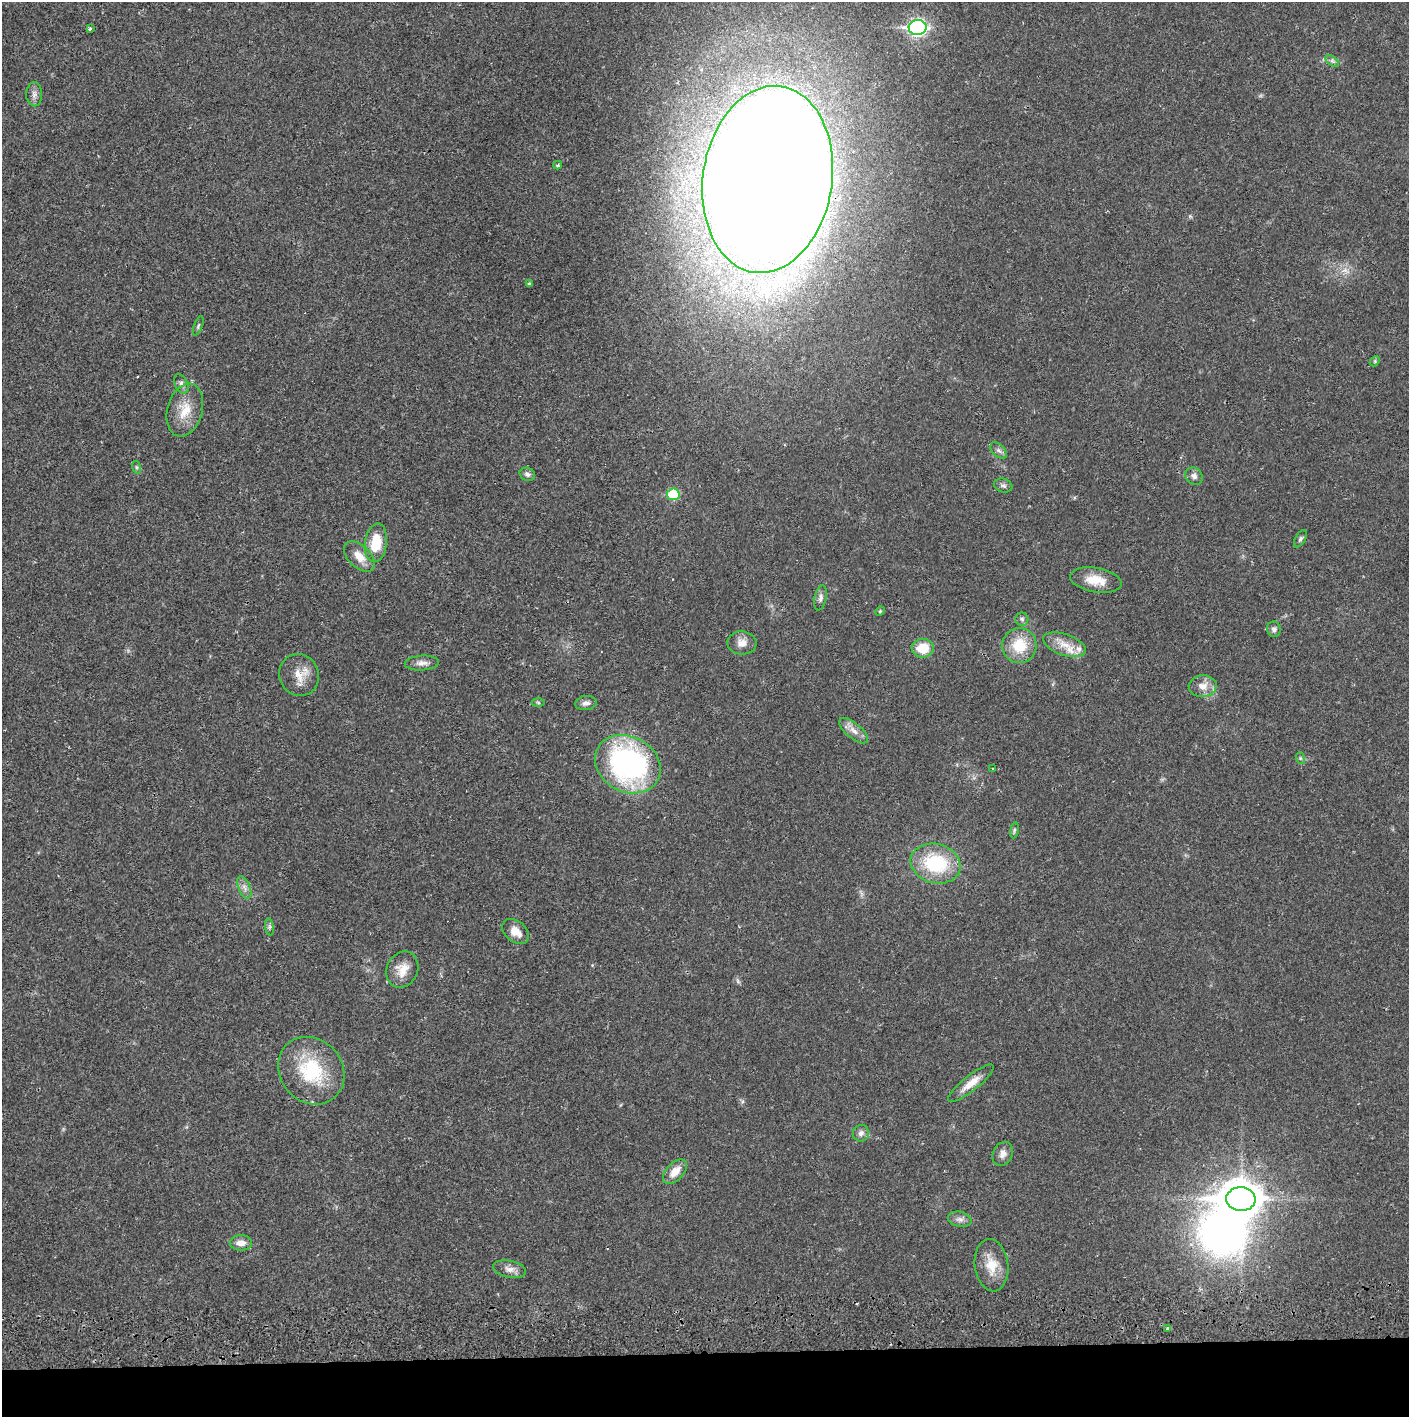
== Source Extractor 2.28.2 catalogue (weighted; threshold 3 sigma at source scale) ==
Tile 8 of 3 x 3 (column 2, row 3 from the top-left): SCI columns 1410-2816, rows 56-1470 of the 4230 x 4358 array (HDU 1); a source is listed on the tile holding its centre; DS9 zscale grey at full resolution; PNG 1411 x 1419 px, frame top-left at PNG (2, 2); each listed source drawn as its Kron ellipse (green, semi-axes under 4 px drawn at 4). Shown black and unused: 4% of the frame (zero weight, under 2 of 3 exposures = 3% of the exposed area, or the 3 px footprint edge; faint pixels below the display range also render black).
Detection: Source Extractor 2.28.2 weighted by HDU 2 'WHT'; one run over the whole footprint, this tile lists its part. Background 0.0213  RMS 0.0035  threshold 0.0157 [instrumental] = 3 sigma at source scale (4.5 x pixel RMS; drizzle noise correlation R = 1.50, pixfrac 1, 0.05/0.05 arcsec/px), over >= 5 px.
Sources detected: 60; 2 too faint to see at this stretch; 1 inside a brighter object's white glare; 1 cosmic-ray / hot-pixel residue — neither listed nor drawn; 1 inside a brighter listed object's ellipse — not listed separately; the other 55 listed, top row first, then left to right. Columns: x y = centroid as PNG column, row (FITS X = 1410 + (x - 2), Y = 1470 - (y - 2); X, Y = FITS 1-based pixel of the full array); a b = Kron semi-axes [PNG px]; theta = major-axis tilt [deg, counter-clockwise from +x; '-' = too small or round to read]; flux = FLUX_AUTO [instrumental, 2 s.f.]
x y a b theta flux
918 28 9 7 2 110
90 29 3 3 - 1
1332 61 8 4 -37 0.86
34 94 12 8 -88 1.7
558 165 4 3 - 0.54
768 179 94 64 82 1700
529 284 3 3 - 0.5
198 326 10 3 69 0.58
1375 361 6 4 48 0.49
181 384 10 6 -63 1.3
185 410 27 17 74 8.1
999 450 10 6 -44 1.1
136 467 6 4 -71 0.5
527 474 8 6 -24 1.2
1194 476 9 8 - 1.5
1003 486 9 6 -19 0.96
673 494 6 6 - 16
1300 539 10 5 60 0.83
376 543 19 11 83 10
359 556 19 11 -45 4.5
1096 580 26 12 -10 7.1
821 598 13 6 79 1.3
880 611 5 4 - 0.41
1022 619 6 6 - 0.75
1274 629 8 7 - 1.1
742 643 14 11 -3 3
1019 645 17 17 - 10
1064 645 22 10 -19 5.4
923 648 11 9 4 7.6
422 663 17 7 3 2.2
299 675 21 19 -66 5.9
1203 686 14 11 4 3.5
538 703 6 4 -2 0.53
586 703 11 7 7 1.6
854 731 18 7 -40 2.7
1300 758 6 4 -71 0.53
628 764 34 27 -29 81
993 769 3 2 - 0.42
1014 830 8 4 81 0.63
936 864 25 19 -16 23
244 887 12 6 -68 1.7
269 927 9 4 -82 0.79
516 932 15 10 -40 3.8
402 970 18 15 64 5.1
311 1071 36 31 -49 24
971 1083 28 7 39 4.6
861 1133 8 8 - 1.5
1003 1154 12 9 63 2.1
675 1172 15 8 45 4.5
1241 1199 14 12 -6 720
960 1219 12 7 -14 1.7
241 1243 11 7 -1 2.6
991 1265 26 16 -83 7.4
510 1269 17 8 -12 2.4
1167 1328 3 3 - 0.58
Overlapping masked pixels (flux is a lower limit): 1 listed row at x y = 311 1071